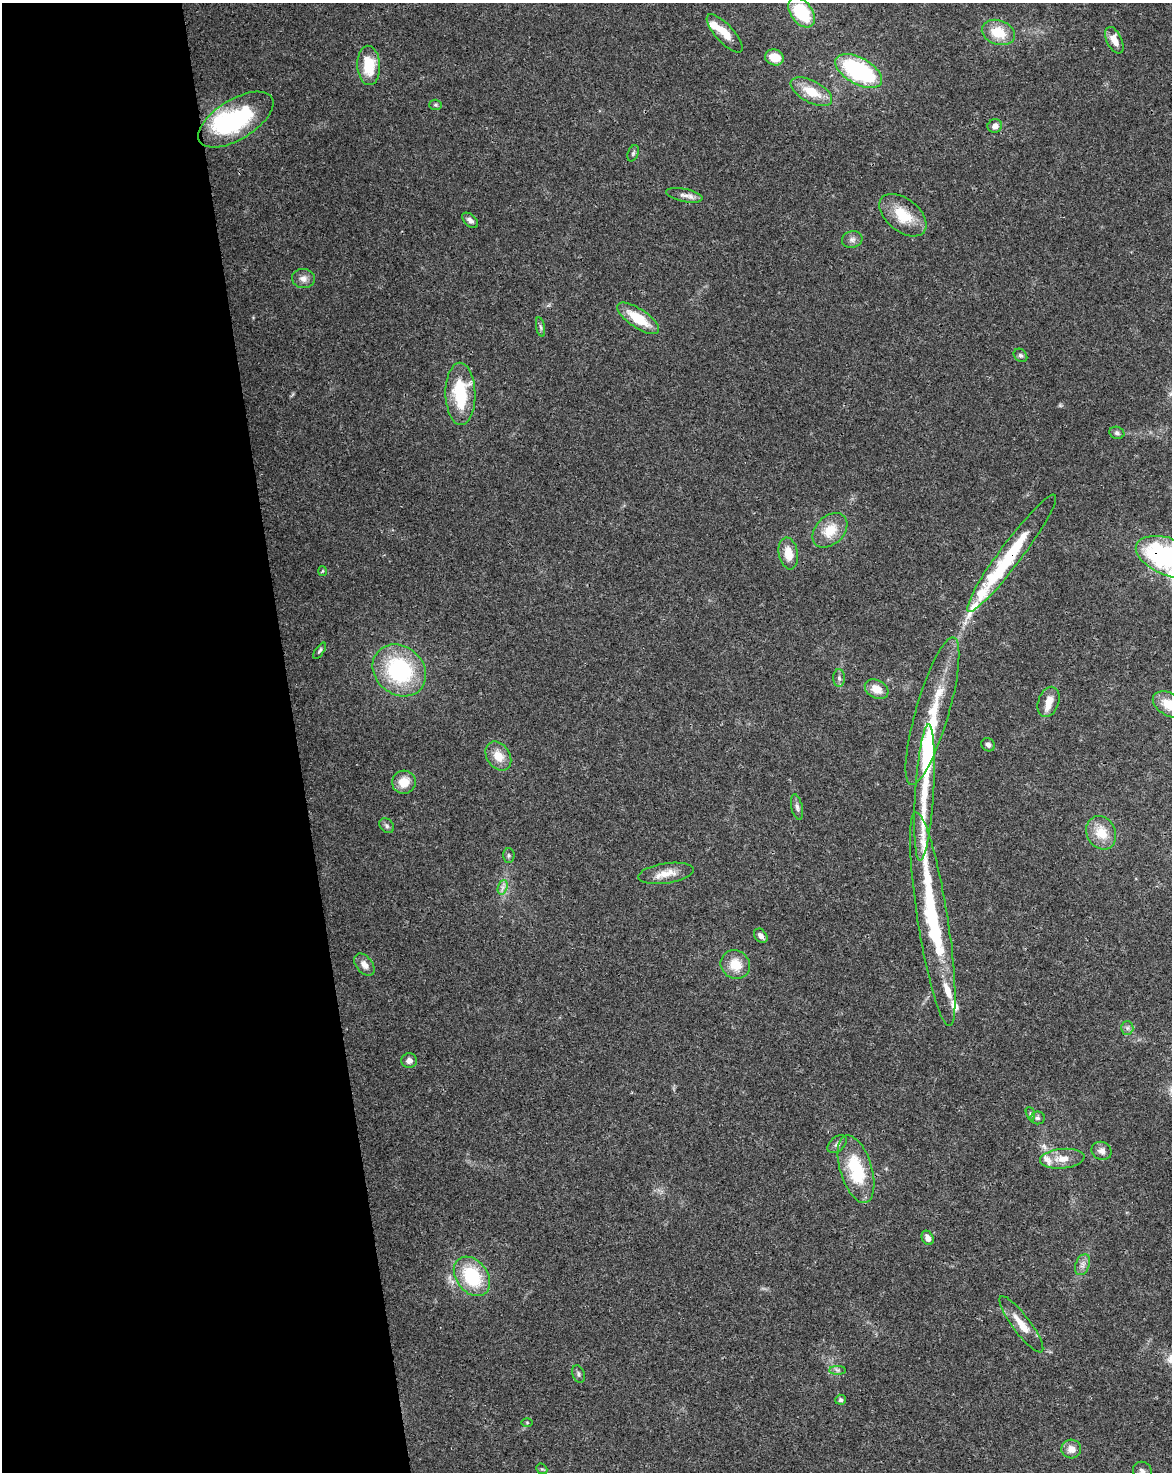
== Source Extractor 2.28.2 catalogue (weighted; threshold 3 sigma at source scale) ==
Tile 5 of 4 x 3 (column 1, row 2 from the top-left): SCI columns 56-1225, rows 1538-3007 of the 4791 x 4502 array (HDU 1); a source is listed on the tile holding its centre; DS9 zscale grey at full resolution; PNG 1174 x 1474 px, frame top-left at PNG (2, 3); each listed source drawn as its Kron ellipse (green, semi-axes under 4 px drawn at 4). Shown black and unused: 25% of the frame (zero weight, under 3 of 4 exposures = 5% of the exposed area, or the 3 px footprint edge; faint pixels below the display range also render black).
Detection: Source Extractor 2.28.2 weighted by HDU 2 'WHT'; one run over the whole footprint, this tile lists its part. Background 0.0306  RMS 0.0036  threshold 0.0162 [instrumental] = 3 sigma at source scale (4.5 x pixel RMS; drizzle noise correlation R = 1.50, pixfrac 1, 0.0396/0.0396 arcsec/px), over >= 5 px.
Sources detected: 81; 5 inside a brighter object's white glare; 1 long thin detection or spike segment (spike, bleed or trail) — neither listed nor drawn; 8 inside a brighter listed object's ellipse — not listed separately; the other 67 listed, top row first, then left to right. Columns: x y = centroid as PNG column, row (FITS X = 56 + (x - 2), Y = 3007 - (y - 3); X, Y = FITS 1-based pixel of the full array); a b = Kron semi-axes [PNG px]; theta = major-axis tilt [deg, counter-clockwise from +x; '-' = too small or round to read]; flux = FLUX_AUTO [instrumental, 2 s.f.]
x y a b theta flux
801 12 17 10 -53 20
998 32 17 12 -19 9.6
725 33 24 9 -47 5.6
1114 40 14 7 -64 4
774 57 9 8 - 6.2
369 65 20 11 -87 11
859 71 26 13 -29 44
811 92 23 11 -28 8.6
435 105 6 5 - 0.65
236 120 42 20 31 41
995 126 7 6 - 2.1
633 153 8 5 69 0.77
684 195 18 6 -12 2.3
903 215 27 16 -39 11
470 220 9 5 -44 1.3
852 239 10 8 15 1.5
303 279 11 9 -3 2.3
638 318 24 9 -34 11
541 327 10 4 -79 0.76
1020 355 7 6 - 0.87
460 394 31 15 -89 20
1117 433 7 6 - 0.94
830 530 20 14 45 8.2
788 553 16 9 -80 5.6
1012 553 73 11 53 30
1170 557 36 18 -21 96
323 571 5 3 - 0.33
320 651 9 4 56 0.74
399 670 28 24 -40 38
839 678 9 6 -88 1
877 689 12 9 -29 4.4
1048 702 16 10 71 3.9
1170 705 19 11 -29 8.3
932 711 77 16 74 19
988 745 7 6 - 1.1
498 756 16 11 -55 5.5
404 782 12 11 - 5.9
924 793 68 9 86 16
797 807 13 5 -78 1.3
387 826 8 6 -47 0.97
1101 833 17 14 -63 7.5
509 855 7 5 -88 0.75
666 873 28 10 8 5.1
503 887 7 4 72 1.2
933 919 108 15 -81 42
761 936 8 6 -49 1.8
364 965 12 8 -50 2.5
735 965 15 14 - 7.1
1127 1028 6 6 - 0.95
409 1061 8 7 - 1.7
1030 1114 7 4 -71 0.52
1037 1118 7 6 - 0.88
837 1144 11 7 41 1.4
1102 1151 10 9 - 1.9
1062 1159 22 9 5 4.6
856 1169 35 16 -73 21
928 1238 7 5 -61 1.9
1083 1265 11 7 69 1.7
472 1276 22 15 -53 21
1021 1324 34 9 -53 6.1
838 1370 8 4 0 0.78
578 1374 9 6 -69 0.93
841 1400 5 5 - 0.76
527 1422 6 4 -1 0.35
1071 1449 10 9 - 3.2
542 1469 6 4 -40 0.53
1142 1471 10 9 - 1.6
Overlapping masked pixels (flux is a lower limit): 2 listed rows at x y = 1012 553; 1170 557
Isophote crosses this tile's border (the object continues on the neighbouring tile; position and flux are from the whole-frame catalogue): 3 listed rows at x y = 1170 557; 1170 705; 1142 1471